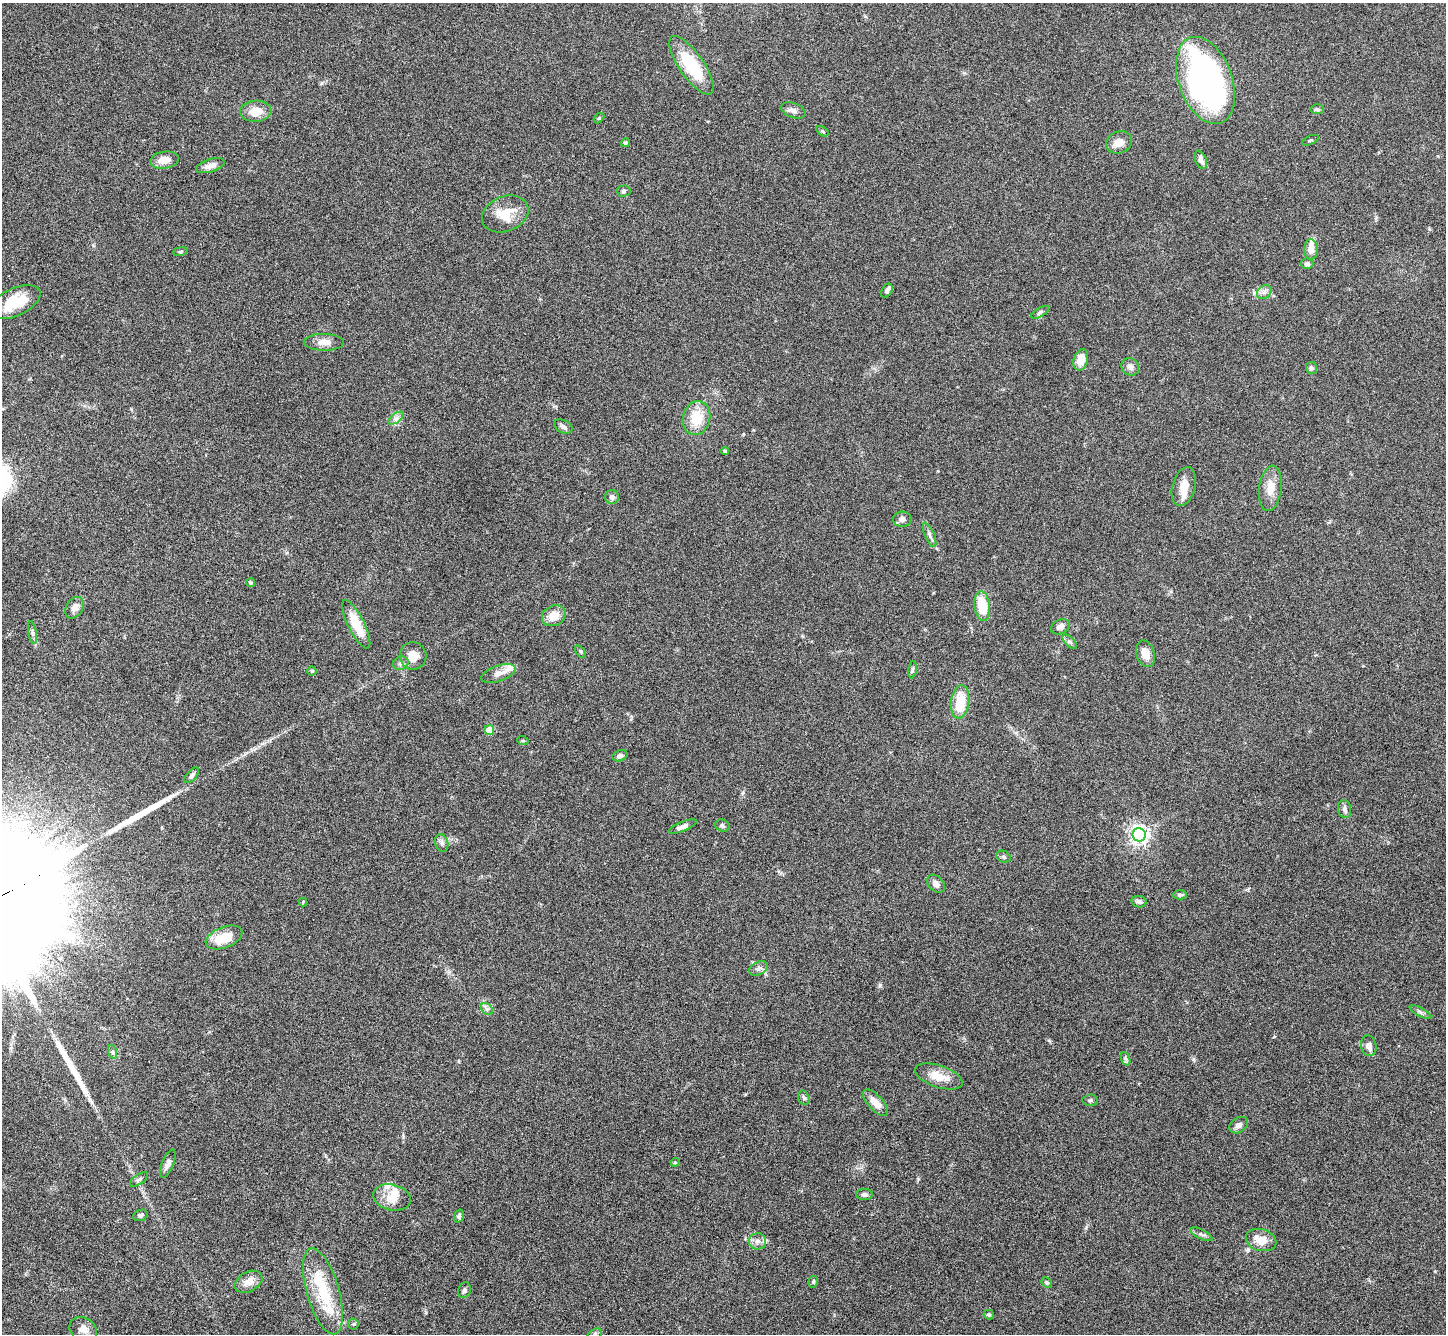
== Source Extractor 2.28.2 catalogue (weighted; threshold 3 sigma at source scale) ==
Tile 7 of 4 x 4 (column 3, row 2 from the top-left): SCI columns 2895-4338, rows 2960-4291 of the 5788 x 5781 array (HDU 1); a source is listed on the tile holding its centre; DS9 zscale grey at full resolution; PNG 1448 x 1336 px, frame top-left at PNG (2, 3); each listed source drawn as its Kron ellipse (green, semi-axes under 4 px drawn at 4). Shown black and unused: <1% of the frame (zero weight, under 3 of 6 exposures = <1% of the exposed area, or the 3 px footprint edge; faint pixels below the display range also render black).
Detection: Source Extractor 2.28.2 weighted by HDU 2 'WHT'; one run over the whole footprint, this tile lists its part. Background 0.0536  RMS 0.0044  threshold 0.0181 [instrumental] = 3 sigma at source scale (4.09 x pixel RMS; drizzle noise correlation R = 1.36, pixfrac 0.8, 0.05/0.05 arcsec/px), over >= 5 px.
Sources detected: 106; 2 long thin detections or spike segments (spike, bleed or trail) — neither listed nor drawn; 8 inside a brighter listed object's ellipse — not listed separately; the other 96 listed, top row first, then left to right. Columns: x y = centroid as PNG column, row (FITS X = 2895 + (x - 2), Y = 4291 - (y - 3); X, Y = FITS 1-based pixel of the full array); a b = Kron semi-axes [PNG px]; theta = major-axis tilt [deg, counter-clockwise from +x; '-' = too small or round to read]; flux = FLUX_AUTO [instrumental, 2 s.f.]
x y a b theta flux
691 65 35 12 -55 21
1205 80 45 26 -70 130
1317 109 7 5 -2 0.79
793 110 13 7 -21 1.8
256 111 15 10 4 6
599 118 6 4 45 0.47
822 131 7 4 -33 0.57
1310 140 9 3 25 0.53
1119 142 13 10 23 3.4
625 143 5 4 - 0.73
164 160 14 8 8 4.3
1201 160 9 5 -69 1.8
210 166 15 6 17 2.9
624 191 7 5 2 0.87
505 214 24 17 22 9.3
1311 249 10 7 -88 3.7
180 251 7 3 9 0.48
1307 264 6 5 - 0.95
887 291 7 5 58 1.4
1264 292 8 6 43 1.4
15 302 28 13 25 13
1040 312 10 4 30 0.9
324 342 20 8 -1 3.4
1081 360 11 7 74 5.7
1130 367 9 8 - 1.6
1312 368 6 5 - 1
396 418 9 4 37 1.4
697 418 17 13 75 10
563 427 10 6 -25 1.3
725 451 4 4 - 0.58
1184 487 20 11 75 5.6
1270 488 23 11 82 5.8
612 497 7 7 - 1.6
902 519 9 7 -1 1.6
929 535 13 5 -67 1.2
251 583 4 4 - 0.62
982 606 15 7 -83 13
75 608 11 8 60 2.4
554 616 12 10 27 5.1
356 624 27 8 -63 10
1060 627 10 7 26 1.8
32 632 11 4 -82 1
1070 642 9 4 -44 1
580 651 7 3 -54 0.53
1145 654 14 9 -73 4.5
413 656 14 13 - 5.5
401 663 8 6 27 1.3
913 670 9 4 81 0.75
312 671 4 4 - 0.64
498 673 18 8 19 3
960 702 17 9 82 11
489 730 5 5 - 11
523 741 5 3 - 0.45
620 756 8 5 20 1.3
192 775 9 5 49 1.3
1345 809 9 6 -78 1.5
682 826 15 5 21 1.8
722 826 7 6 - 0.93
1139 835 6 6 - 210
442 843 9 6 -74 1.4
1004 857 7 5 -29 0.92
936 884 10 7 -47 1.7
1180 895 7 4 1 0.87
303 902 4 4 - 0.38
1139 902 8 5 -11 1.5
224 938 19 10 22 10
758 968 10 6 27 1.4
487 1009 7 5 -44 0.99
1420 1012 12 4 -28 0.98
1369 1046 10 7 -79 2.4
113 1052 7 4 -71 0.8
1126 1059 7 4 -70 0.82
939 1077 25 11 -18 7
804 1098 7 5 -73 0.89
1090 1100 7 5 2 0.83
875 1103 16 7 -48 4.6
1239 1125 10 7 33 1.7
675 1162 4 4 - 0.47
168 1164 15 6 68 1.8
139 1179 10 4 34 0.99
864 1195 8 5 1 1.1
392 1197 19 13 -14 5.9
140 1215 7 5 21 1.1
459 1216 6 4 72 0.84
1201 1234 12 4 -27 1.1
1261 1240 15 10 -16 5.6
758 1241 8 8 - 2
248 1282 15 10 28 3.8
813 1282 6 4 76 0.6
1047 1282 6 4 -47 0.67
464 1290 8 6 74 1.2
323 1291 44 16 -74 18
989 1315 5 4 - 0.66
353 1324 5 5 - 0.57
83 1329 14 11 -30 3.3
595 1334 8 5 29 0.83
Isophote crosses this tile's border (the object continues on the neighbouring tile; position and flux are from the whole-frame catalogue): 1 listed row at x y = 595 1334
Unlisted compact peaks at least as high as the median listed source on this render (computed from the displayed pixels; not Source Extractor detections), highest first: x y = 880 985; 1193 1059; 918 1179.